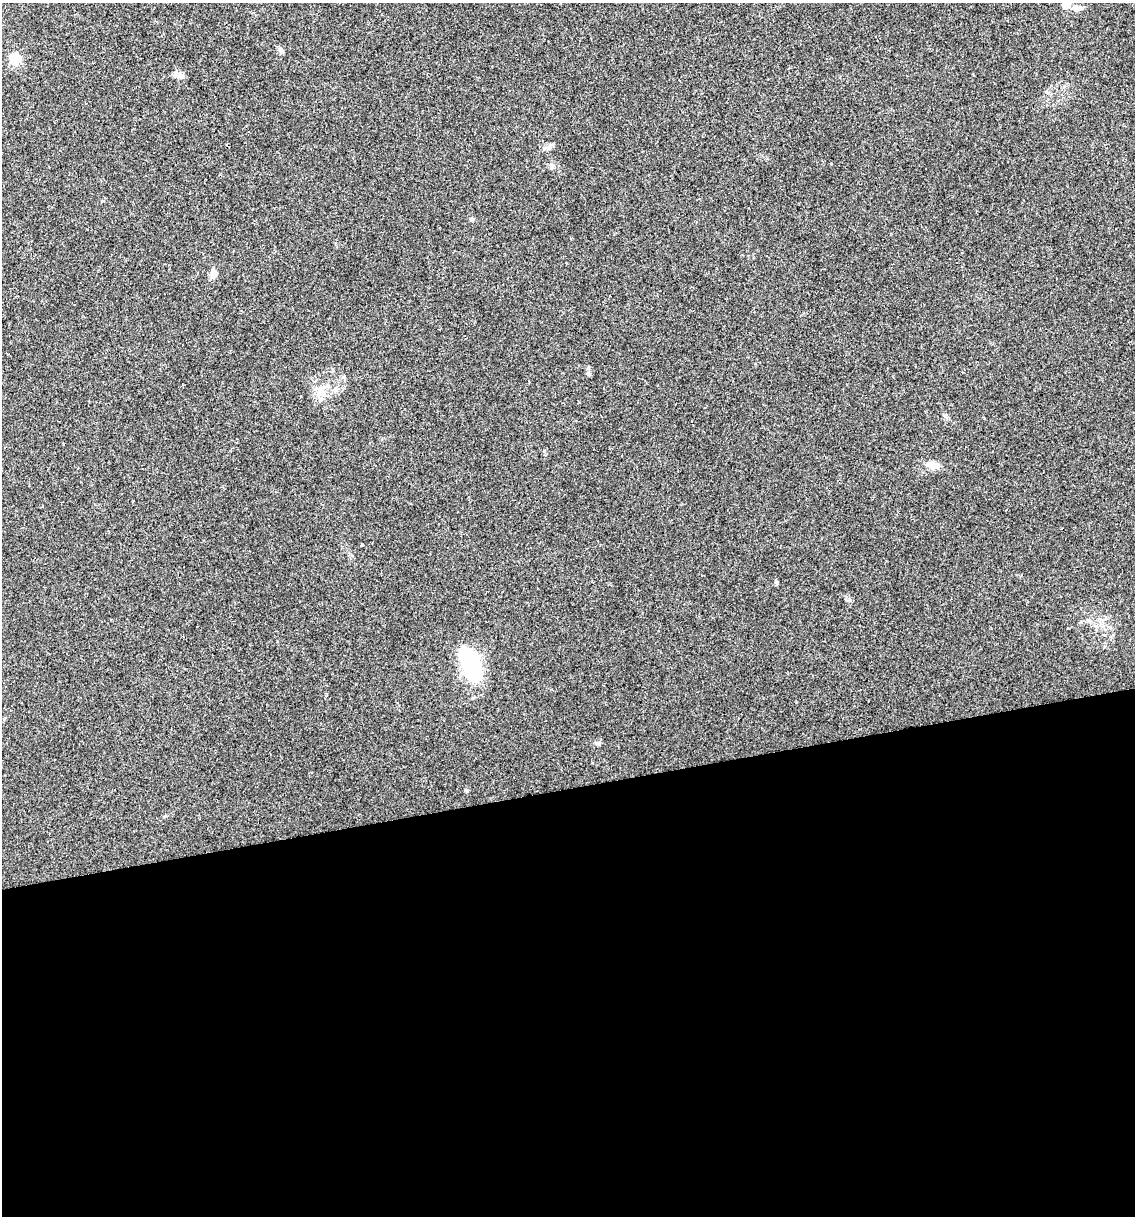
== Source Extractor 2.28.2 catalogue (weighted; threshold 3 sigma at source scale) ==
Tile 15 of 4 x 4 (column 3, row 4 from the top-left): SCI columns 2337-3469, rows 1-1214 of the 4627 x 4856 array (HDU 1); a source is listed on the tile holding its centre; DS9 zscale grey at full resolution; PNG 1137 x 1218 px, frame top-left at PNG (2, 3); no overlay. Shown black and unused: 35% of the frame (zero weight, under 2 of 3 exposures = <1% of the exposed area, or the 3 px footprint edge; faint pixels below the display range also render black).
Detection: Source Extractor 2.28.2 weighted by HDU 2 'WHT'; one run over the whole footprint, this tile lists its part. Background 0.0176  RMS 0.0045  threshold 0.0202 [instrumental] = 3 sigma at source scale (4.5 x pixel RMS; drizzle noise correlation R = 1.50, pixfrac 1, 0.0396/0.0396 arcsec/px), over >= 5 px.
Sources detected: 17; all 17 listed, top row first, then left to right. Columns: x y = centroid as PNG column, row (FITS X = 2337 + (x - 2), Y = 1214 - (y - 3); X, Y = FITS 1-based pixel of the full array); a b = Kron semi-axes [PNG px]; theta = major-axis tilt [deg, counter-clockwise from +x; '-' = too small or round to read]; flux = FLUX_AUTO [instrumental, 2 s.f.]
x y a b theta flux
1066 5 13 9 47 2.8
1075 8 11 7 -17 2.2
281 50 9 6 -75 1.2
15 59 6 5 - 37
179 76 15 6 -20 1.8
548 148 9 5 -5 1.4
552 166 8 6 32 1.4
471 219 7 5 -14 0.8
213 273 10 7 83 3.3
322 393 14 10 -54 4.6
933 465 13 8 -13 4.5
361 545 3 3 - 0.5
776 583 8 4 -81 0.64
1089 620 6 4 -20 0.79
471 664 31 14 -65 54
598 743 8 5 0 1.1
466 791 6 4 -44 0.55
Isophote crosses this tile's border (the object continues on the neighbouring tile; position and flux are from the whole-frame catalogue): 1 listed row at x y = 1066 5
Unlisted compact peaks at least as high as the median listed source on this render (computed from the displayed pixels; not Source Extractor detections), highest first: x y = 850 600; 945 415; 588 372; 544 451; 165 816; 1046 92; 102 201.